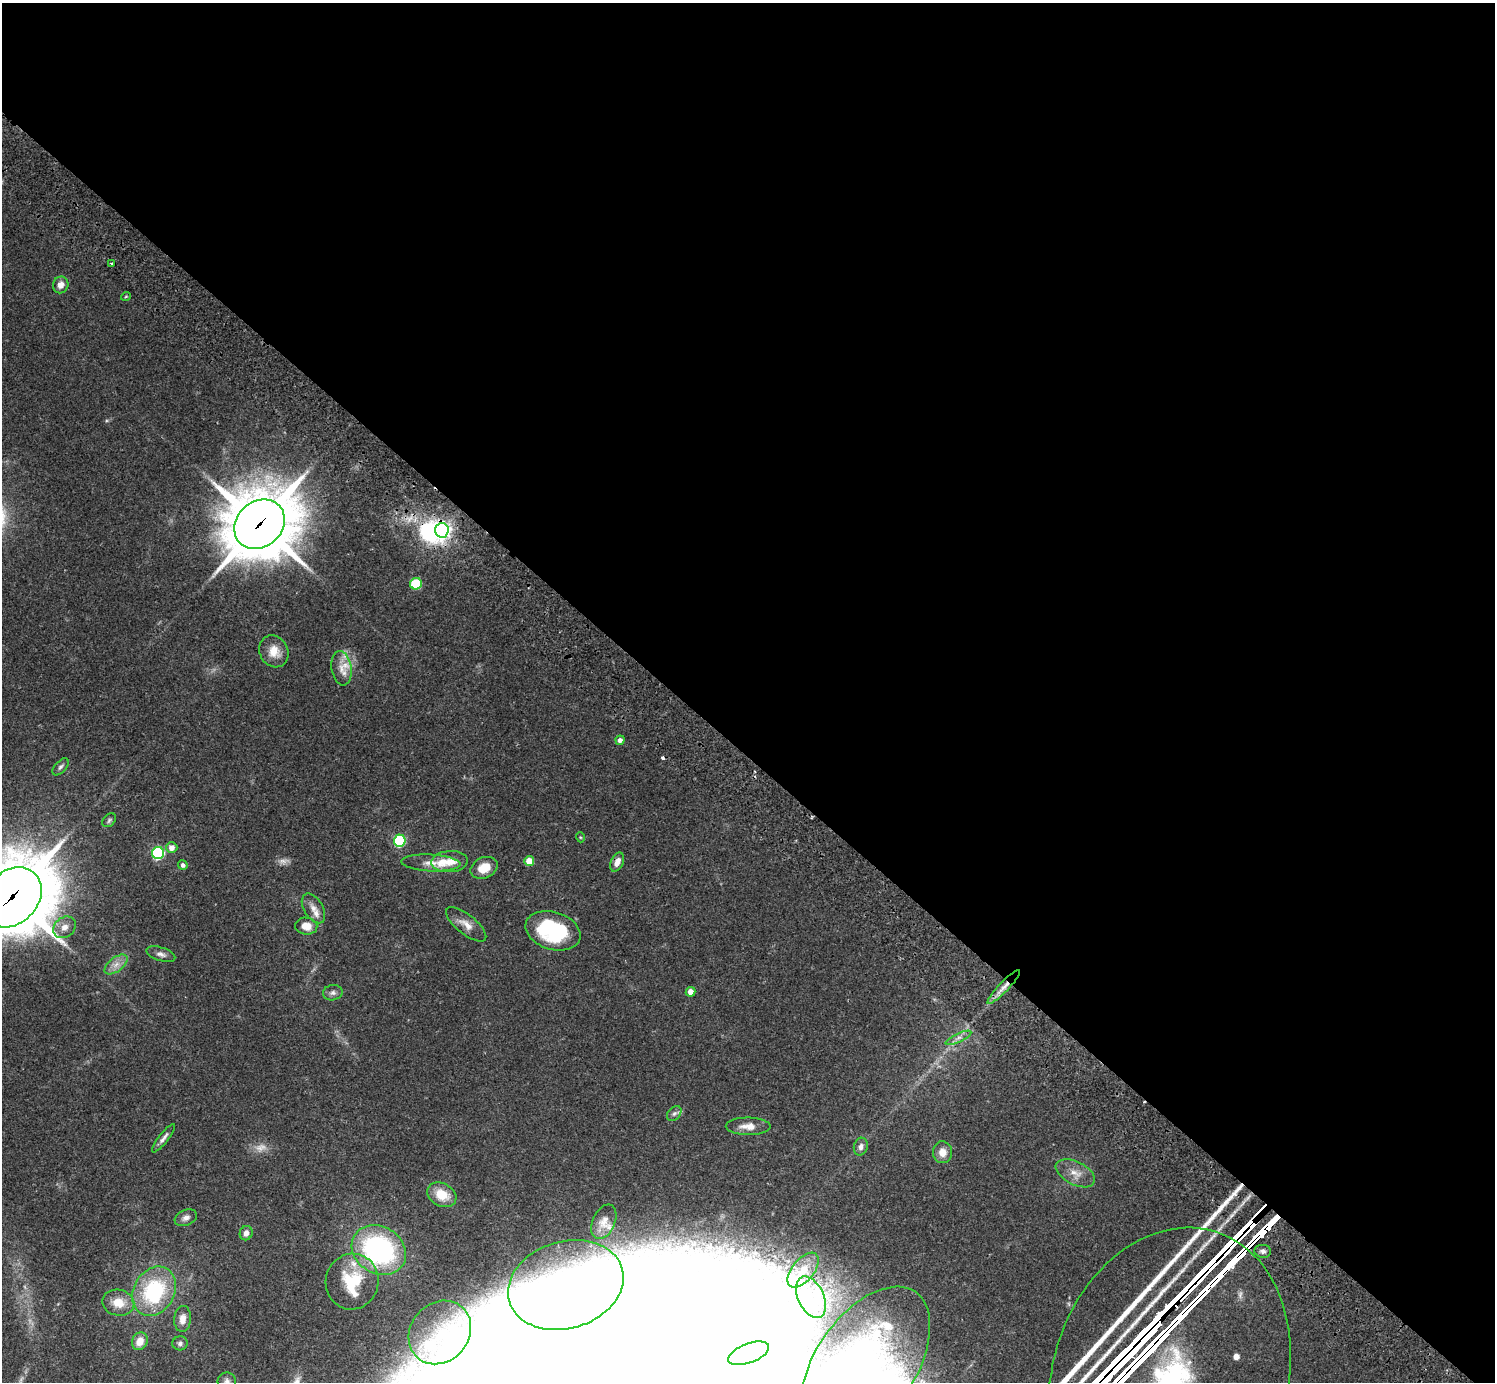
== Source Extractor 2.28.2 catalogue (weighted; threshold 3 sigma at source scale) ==
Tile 3 of 4 x 4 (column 3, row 1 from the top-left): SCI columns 3031-4523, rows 4485-5864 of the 6059 x 6068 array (HDU 1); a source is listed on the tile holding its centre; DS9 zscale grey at full resolution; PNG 1497 x 1384 px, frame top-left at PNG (2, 3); each listed source drawn as its Kron ellipse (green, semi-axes under 4 px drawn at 4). Shown black and unused: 55% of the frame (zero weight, under 2 of 3 exposures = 3% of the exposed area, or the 3 px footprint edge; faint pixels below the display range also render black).
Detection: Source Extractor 2.28.2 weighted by HDU 2 'WHT'; one run over the whole footprint, this tile lists its part. Background 0.111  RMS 0.0067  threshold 0.0302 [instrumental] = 3 sigma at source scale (4.5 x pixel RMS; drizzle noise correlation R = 1.50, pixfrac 1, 0.05/0.05 arcsec/px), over >= 5 px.
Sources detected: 85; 2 too faint to see at this stretch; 11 inside a brighter object's white glare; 1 cosmic-ray / hot-pixel residue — neither listed nor drawn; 12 inside a brighter listed object's ellipse — not listed separately; the other 59 listed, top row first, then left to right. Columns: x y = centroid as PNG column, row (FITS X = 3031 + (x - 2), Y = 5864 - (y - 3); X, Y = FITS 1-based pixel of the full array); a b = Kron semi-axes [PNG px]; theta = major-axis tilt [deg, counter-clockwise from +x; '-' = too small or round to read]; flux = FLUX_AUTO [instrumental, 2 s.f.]
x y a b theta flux
112 263 3 3 - 0.75
61 285 8 7 - 4.2
126 296 5 3 - 0.6
259 524 27 22 42 4800
442 530 7 7 - 340
416 584 6 5 - 40
274 651 16 14 -60 10
341 668 17 10 -81 8.1
620 740 4 4 - 3.2
61 767 10 5 47 1.9
109 820 8 5 47 1.4
580 837 5 3 - 0.59
400 841 6 6 - 82
172 848 6 5 - 4.5
158 853 6 6 - 100
529 861 5 5 - 10
450 862 18 10 3 9.2
617 862 10 6 65 4.7
431 863 29 8 -3 8
183 865 5 4 - 2.3
484 868 14 10 25 12
12 897 33 26 44 6200
313 908 16 9 -59 5.6
466 924 24 9 -39 7
306 926 11 8 -8 8.8
64 927 12 9 41 5.3
553 931 28 18 -17 59
161 954 15 6 -18 3.2
116 964 13 7 37 5
1004 987 23 5 46 6.3
691 992 5 5 - 5.1
333 993 10 7 10 2.6
958 1038 14 4 25 2.9
674 1113 8 6 47 1.7
748 1126 22 8 0 6.8
164 1138 17 4 52 3.1
861 1147 9 7 75 3.1
942 1152 11 9 -85 6.3
1075 1173 21 11 -27 8.2
442 1195 15 11 -27 14
186 1218 12 7 23 3.1
604 1222 18 11 65 5.3
246 1233 7 6 - 3.3
379 1250 28 23 -31 120
1263 1251 8 6 -7 2.2
803 1270 20 11 51 12
352 1282 28 26 75 30
566 1285 59 43 17 77
154 1291 26 20 61 60
811 1297 22 13 -64 16
118 1303 16 13 -12 11
183 1319 13 8 85 5.7
440 1332 34 29 48 48
140 1341 9 7 63 7.9
180 1343 7 7 - 2.1
749 1353 21 9 20 9.9
865 1365 88 50 56 110
1170 1379 154 117 73 12000
227 1381 9 8 - 2.7
Overlapping masked pixels (flux is a lower limit): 3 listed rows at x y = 259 524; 442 530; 12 897
Isophote crosses this tile's border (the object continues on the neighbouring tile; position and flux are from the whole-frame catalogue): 4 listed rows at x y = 12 897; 865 1365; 1170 1379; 227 1381